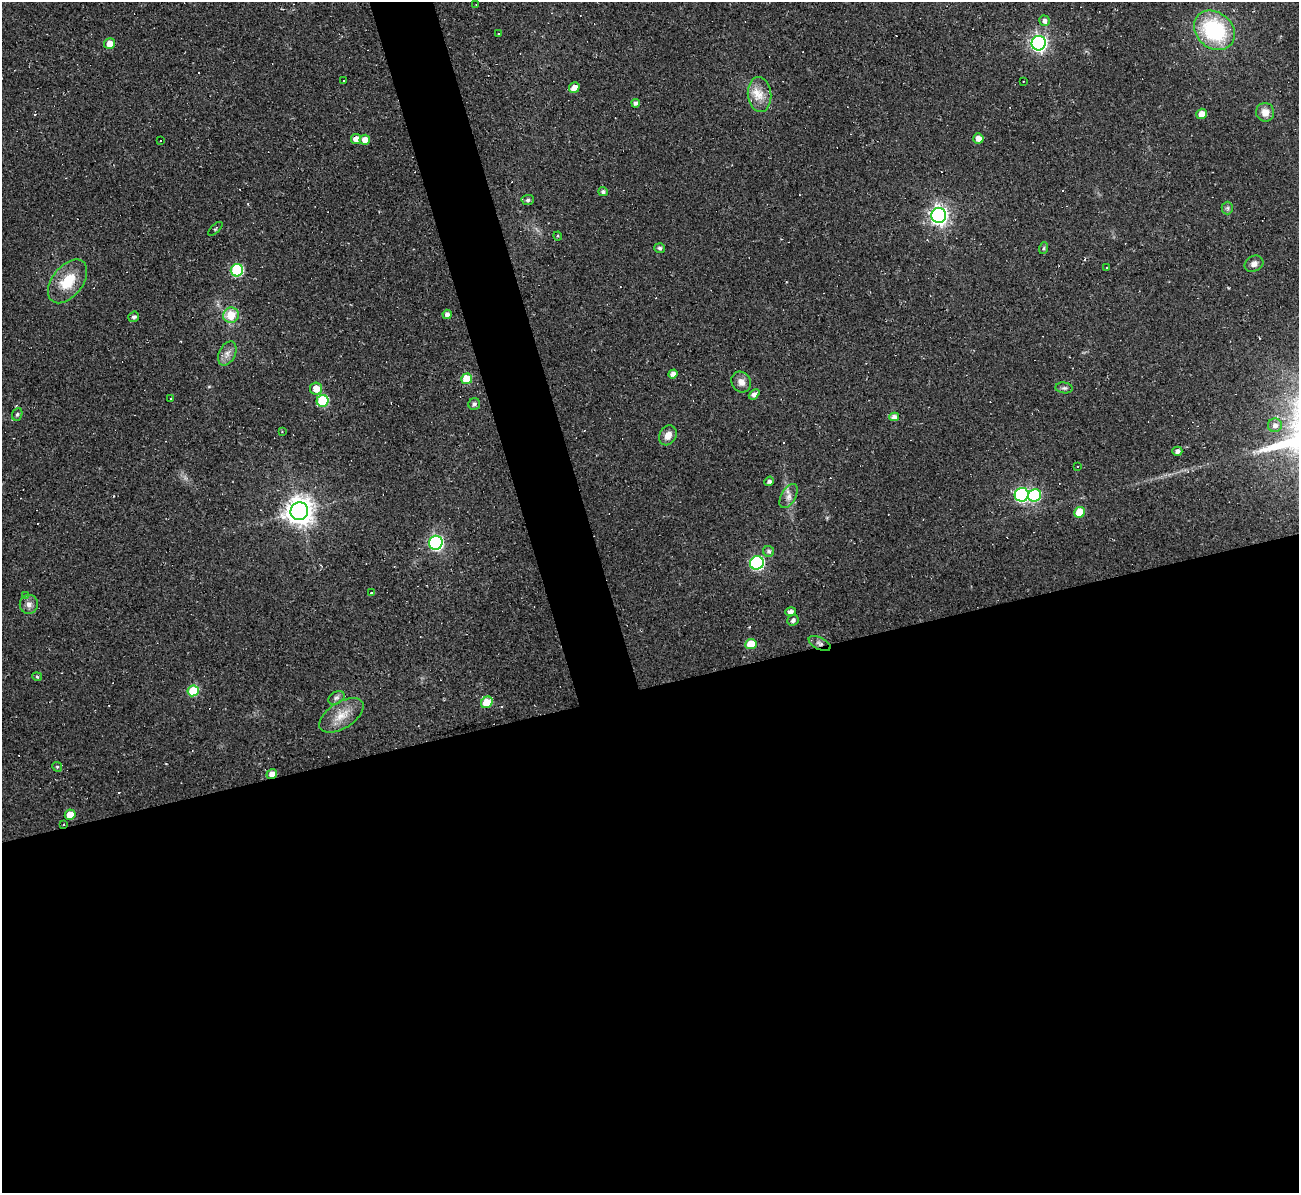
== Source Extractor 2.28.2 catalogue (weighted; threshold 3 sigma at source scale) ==
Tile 15 of 4 x 4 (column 3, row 4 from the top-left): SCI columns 2593-3889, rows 142-1332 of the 5185 x 5166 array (HDU 1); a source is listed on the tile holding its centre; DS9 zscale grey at full resolution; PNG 1301 x 1195 px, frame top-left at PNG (2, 2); each listed source drawn as its Kron ellipse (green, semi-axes under 4 px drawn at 4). Shown black and unused: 45% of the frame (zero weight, under 2 of 3 exposures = <1% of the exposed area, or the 3 px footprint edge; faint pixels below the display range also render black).
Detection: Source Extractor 2.28.2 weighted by HDU 2 'WHT'; one run over the whole footprint, this tile lists its part. Background 0.105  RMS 0.013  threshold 0.0569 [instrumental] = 3 sigma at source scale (4.5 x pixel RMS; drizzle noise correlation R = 1.50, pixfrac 1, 0.05/0.05 arcsec/px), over >= 5 px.
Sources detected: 96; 22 cosmic-ray / hot-pixel residue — neither listed nor drawn; the other 74 listed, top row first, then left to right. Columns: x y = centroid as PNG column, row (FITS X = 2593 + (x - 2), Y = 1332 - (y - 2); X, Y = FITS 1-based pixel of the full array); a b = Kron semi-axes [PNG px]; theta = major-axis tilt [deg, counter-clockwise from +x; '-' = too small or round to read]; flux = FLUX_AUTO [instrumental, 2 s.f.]
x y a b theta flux
476 4 3 2 - 0.67
1044 21 5 5 - 4.4
1214 30 22 18 -40 120
498 33 3 3 - 15
1039 43 7 7 - 430
110 44 5 5 - 14
343 80 2 2 - 1.1
1023 81 2 2 - 0.99
574 87 5 5 - 9
760 95 17 11 -83 18
636 103 4 4 - 3.3
1265 112 9 9 - 12
1201 114 5 5 - 13
978 138 5 5 - 8.5
356 139 5 5 - 11
160 140 3 3 - 2.8
365 140 5 5 - 12
603 192 5 4 - 2.8
528 200 6 5 - 3.2
1227 208 6 6 - 2.4
939 215 7 7 - 570
215 229 9 3 43 1.6
558 236 4 4 - 1.3
660 248 5 5 - 3.2
1044 248 6 4 71 1.8
1254 264 10 7 27 6
1107 267 3 2 - 1.4
237 270 6 6 - 110
67 281 25 15 52 37
447 314 4 4 - 5.3
231 315 8 7 - 26
134 317 5 5 - 3.6
227 353 13 8 64 8.3
673 374 5 4 - 6.5
467 379 5 5 - 33
741 382 11 9 -56 8.7
1064 388 8 5 -7 2.8
316 389 6 6 - 15
754 394 6 4 41 5
171 398 3 2 - 1.3
323 401 6 5 - 70
474 404 6 5 - 3.7
17 414 6 5 - 2
894 417 5 4 - 8.4
1275 425 7 6 - 5.4
282 432 3 3 - 0.99
668 435 10 8 61 11
1177 451 5 4 - 4.8
1078 466 3 2 - 0.9
769 481 5 4 - 3.6
1022 495 7 6 - 220
1035 495 7 6 - 97
789 496 13 7 60 7.1
299 511 9 8 - 1600
1080 512 6 5 - 30
436 543 7 6 - 270
769 551 6 5 - 3.2
757 563 7 6 - 190
371 593 3 3 - 6.3
25 595 4 3 - 1.3
29 604 9 9 - 6.5
790 612 5 4 - 5.4
793 620 6 5 - 4.5
751 644 6 5 - 25
820 644 12 6 -27 4.8
37 677 5 4 - 1.8
193 691 6 5 - 48
336 698 9 6 30 3.6
487 702 6 5 - 32
341 715 25 13 32 22
57 767 5 4 - 1.8
272 774 5 4 - 10
70 815 5 5 - 23
63 824 3 3 - 5.1
Overlapping masked pixels (flux is a lower limit): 3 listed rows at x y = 820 644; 272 774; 63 824